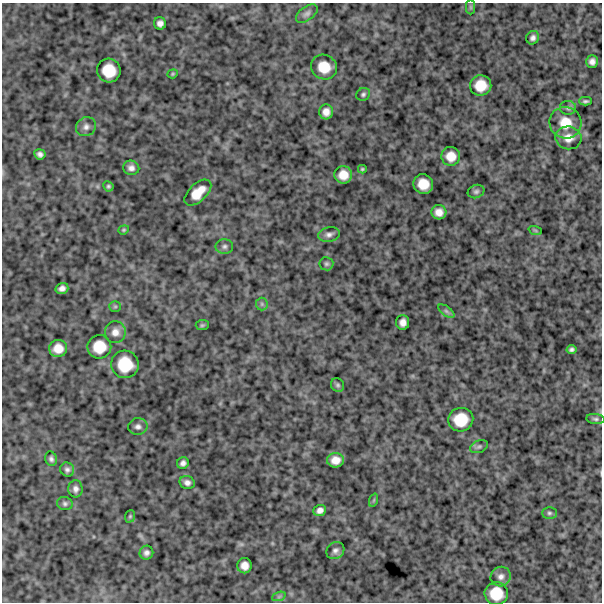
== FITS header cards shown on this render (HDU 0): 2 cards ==
NAXIS1  =                  600
NAXIS2  =                  600

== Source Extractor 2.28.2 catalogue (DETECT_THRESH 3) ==
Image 600 x 600 px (HDU 0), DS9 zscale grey, 1 PNG px = 1 image px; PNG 604 x 604 px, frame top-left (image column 1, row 600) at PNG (2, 3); each listed source drawn as its Kron ellipse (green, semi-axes under 4 px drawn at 4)
Background 899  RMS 240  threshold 706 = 3 sigma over >= 5 px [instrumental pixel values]
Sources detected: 64; all 64 listed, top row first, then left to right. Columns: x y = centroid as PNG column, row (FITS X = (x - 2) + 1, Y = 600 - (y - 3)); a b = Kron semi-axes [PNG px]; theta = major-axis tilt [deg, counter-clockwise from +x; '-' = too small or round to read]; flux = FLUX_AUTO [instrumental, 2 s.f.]
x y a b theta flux
471 7 7 4 -90 30000
307 14 12 6 37 58000
160 23 6 6 - 74000
533 38 7 6 - 55000
592 62 6 6 - 69000
324 67 13 12 - 300000
109 71 12 11 - 350000
173 74 5 4 - 19000
481 85 10 10 - 280000
363 94 7 6 - 35000
585 101 6 3 0 33000
568 108 8 7 - 41000
326 112 7 7 - 110000
565 123 16 15 - 330000
86 127 10 9 - 77000
568 138 13 11 -10 170000
40 154 6 5 - 56000
451 156 9 9 - 190000
131 168 8 7 - 72000
362 169 4 3 - 21000
343 175 9 8 - 190000
423 184 10 9 - 250000
108 186 5 5 - 29000
476 192 8 6 23 42000
198 193 16 9 43 280000
439 212 7 7 - 120000
124 230 5 4 - 21000
535 230 7 4 -19 21000
329 235 11 7 12 68000
224 246 9 7 2 53000
326 264 7 6 - 36000
62 288 6 5 - 70000
262 304 6 6 - 36000
115 306 6 5 - 24000
446 311 9 4 -36 41000
403 322 7 6 - 94000
202 325 6 5 - 24000
115 332 11 10 - 120000
99 347 12 12 - 320000
58 348 9 8 - 190000
571 350 5 4 - 41000
125 364 14 13 - 450000
338 385 7 6 - 34000
595 419 9 5 -6 37000
461 420 12 12 - 380000
138 427 9 8 - 69000
479 447 9 6 22 37000
51 459 7 6 - 48000
336 460 8 7 - 150000
183 463 6 5 - 59000
67 469 7 6 - 53000
187 482 7 6 - 67000
75 489 8 7 - 69000
374 500 7 4 71 24000
65 503 8 6 -16 43000
320 510 6 5 - 74000
549 513 7 5 0 36000
130 516 6 5 - 23000
335 550 9 8 - 64000
146 553 7 7 - 60000
244 566 7 7 - 120000
501 577 10 9 - 89000
496 593 11 11 - 350000
279 596 7 4 19 30000